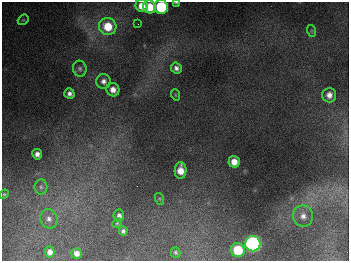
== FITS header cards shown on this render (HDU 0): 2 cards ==
NAXIS1  =                  347
NAXIS2  =                  259

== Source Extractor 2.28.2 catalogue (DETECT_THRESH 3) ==
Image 347 x 259 px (HDU 0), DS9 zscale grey, 1 PNG px = 1 image px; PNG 351 x 263 px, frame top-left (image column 1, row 259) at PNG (2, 2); each listed source drawn as its Kron ellipse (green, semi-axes under 4 px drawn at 4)
Background 675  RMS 49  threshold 148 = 3 sigma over >= 5 px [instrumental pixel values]
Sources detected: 31; all 31 listed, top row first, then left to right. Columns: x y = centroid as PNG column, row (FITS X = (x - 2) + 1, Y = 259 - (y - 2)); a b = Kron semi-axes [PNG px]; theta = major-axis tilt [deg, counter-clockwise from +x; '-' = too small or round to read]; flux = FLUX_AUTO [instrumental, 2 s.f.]
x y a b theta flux
176 2 4 2 - 3.5e+03
142 6 6 6 - 4.1e+04
149 7 7 6 - 6.4e+04
161 7 7 7 - 2.6e+05
23 20 6 4 40 4.7e+03
138 24 2 2 - 2.3e+03
108 26 9 8 - 8.5e+04
312 31 6 3 -71 3.6e+03
176 68 6 5 - 1.2e+04
80 69 8 6 -83 1.0e+04
104 81 7 7 - 1.5e+04
113 90 7 6 - 2.3e+04
69 94 5 5 - 1.3e+04
176 95 6 3 -70 3.5e+03
329 95 7 7 - 2.0e+04
37 154 5 5 - 1.5e+04
234 162 6 5 - 3.5e+04
180 170 8 6 88 4.3e+04
41 187 8 6 90 1.0e+04
4 194 5 4 - 4.1e+03
160 199 6 4 -71 4.1e+03
119 216 6 5 - 1.2e+04
303 216 10 10 - 2.4e+04
49 219 10 8 -69 1.7e+04
117 223 5 4 - 4.7e+03
123 231 4 4 - 8.4e+03
253 244 8 7 - 1.1e+06
238 250 7 7 - 1.2e+05
50 252 5 5 - 1.7e+04
175 252 5 5 - 4.7e+03
76 253 5 5 - 1.9e+04
At the frame edge (FLAGS 8, measured only in part): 2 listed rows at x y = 176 2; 161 7